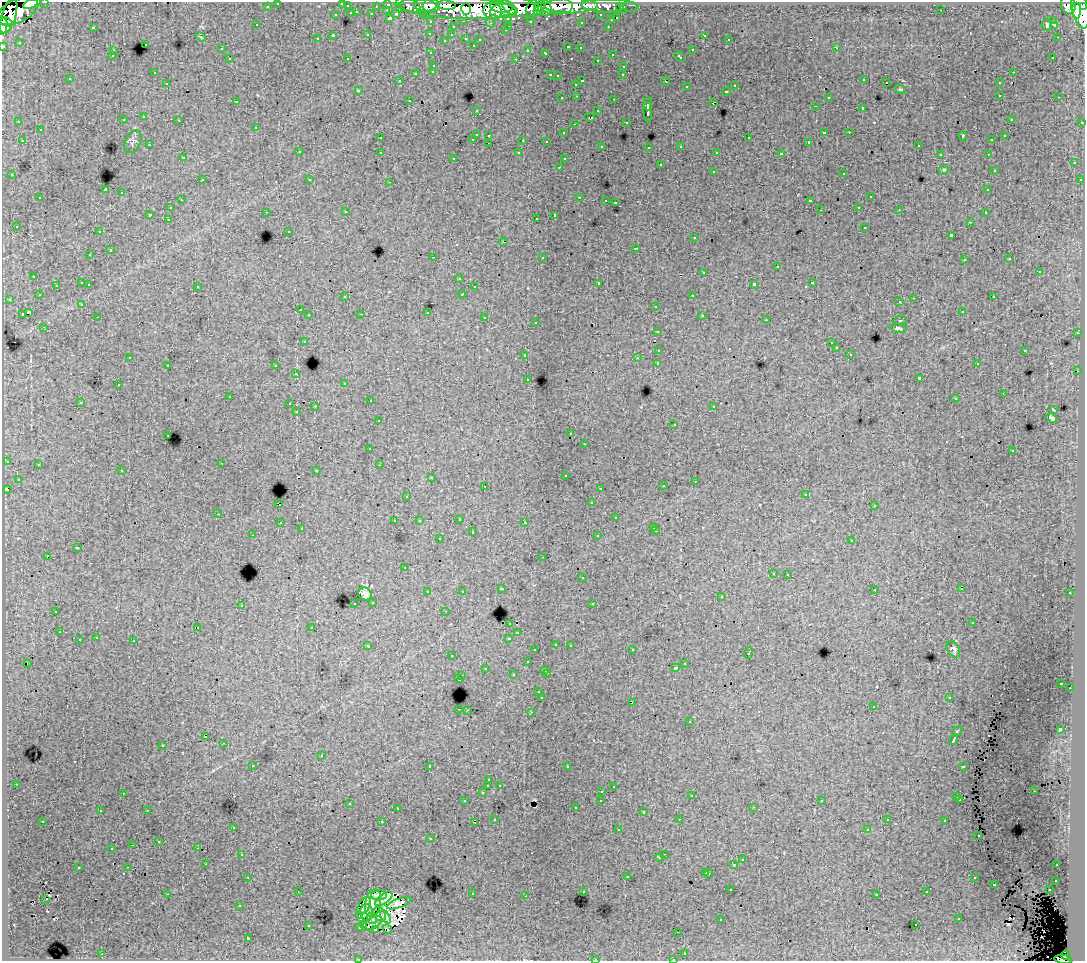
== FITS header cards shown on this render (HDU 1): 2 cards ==
NAXIS1  =                 1083
NAXIS2  =                  959

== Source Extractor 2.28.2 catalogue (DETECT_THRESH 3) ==
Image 1083 x 959 px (HDU 1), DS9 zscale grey, 1 PNG px = 1 image px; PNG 1087 x 963 px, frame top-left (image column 1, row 959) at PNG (2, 2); each listed source drawn as its Kron ellipse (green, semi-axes under 4 px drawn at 4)
Background 154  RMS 0.99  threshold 2.96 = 3 sigma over >= 5 px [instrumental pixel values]
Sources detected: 534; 9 with non-positive FLUX_AUTO (blend fragments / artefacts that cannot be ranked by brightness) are neither listed nor drawn; of the other 525, the 500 brightest by FLUX_AUTO listed and drawn (25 fainter detections omitted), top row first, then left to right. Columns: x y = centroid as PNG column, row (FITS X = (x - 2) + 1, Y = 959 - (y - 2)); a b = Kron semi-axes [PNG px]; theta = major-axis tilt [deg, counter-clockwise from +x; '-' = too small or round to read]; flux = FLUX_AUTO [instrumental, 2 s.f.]
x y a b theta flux
45 2 3 2 - 3600
32 3 9 4 20 42000
278 3 3 3 - 2400
342 3 3 3 - 670
388 4 3 3 - 4500
408 5 12 6 -17 18000
425 5 11 6 -7 78000
446 5 9 4 -4 96000
1068 5 9 7 -70 89000
267 6 3 3 - 1700
347 6 3 3 - 900
376 6 3 2 - 1100
431 6 8 6 5 110000
502 6 12 6 -2 270000
539 6 6 4 36 56000
557 6 16 8 -2 140000
571 6 27 7 1 130000
610 6 29 7 -2 53000
1084 6 4 3 - 62000
519 7 17 9 -12 270000
620 7 3 3 - 1200
623 7 3 3 - 2200
400 8 3 3 - 830
457 8 59 11 -3 750000
545 8 9 6 -70 100000
466 9 6 5 - 83000
532 9 9 6 79 180000
1080 9 19 8 -78 450000
387 10 3 2 - 310
941 10 3 2 - 120
17 11 22 11 25 300000
492 11 9 8 - 120000
504 11 14 7 2 240000
538 11 4 3 - 65000
1076 11 8 4 -88 160000
357 12 3 3 - 410
351 13 3 3 - 820
372 14 3 3 - 1100
396 14 4 3 - 770
423 14 3 2 - 1900
9 15 19 7 73 210000
336 15 3 3 - 520
601 15 3 3 - 1700
390 18 3 3 - 1400
508 18 3 3 - 1200
617 18 3 3 - 600
611 20 3 3 - 460
464 21 3 2 - 390
530 21 3 3 - 1400
1054 21 3 2 - 84
6 22 7 3 -24 110000
431 22 3 3 - 2000
581 22 3 3 - 130
491 23 4 4 - 150
257 25 3 3 - 190
1047 25 6 4 83 340
1055 25 4 2 - 120
3 26 8 4 82 70000
509 26 3 2 - 250
608 26 3 2 - 370
93 27 3 3 - 820
453 27 3 3 - 380
505 30 3 3 - 150
430 33 3 3 - 110
368 35 3 3 - 440
452 35 3 3 - 170
704 35 3 3 - 280
333 36 3 3 - 1400
201 37 6 3 -43 86
1057 37 2 2 - 300
466 38 3 3 - 330
317 39 3 3 - 160
729 39 3 2 - 100
445 40 3 2 - 56
480 40 3 3 - 130
19 42 3 3 - 91
145 44 3 3 - 390
473 45 3 2 - 64
3 46 3 3 - 4600
568 47 3 3 - 370
580 48 3 2 - 130
836 48 3 2 - 270
221 49 3 3 - 160
528 50 3 3 - 210
692 50 3 3 - 400
113 51 3 3 - 250
431 53 3 3 - 220
546 53 4 3 - 400
612 54 3 3 - 290
112 56 3 3 - 160
680 57 6 3 -44 280
1053 57 2 2 - 82
347 58 3 3 - 65
230 59 3 3 - 190
516 59 3 2 - 520
597 60 3 2 - 120
434 66 3 3 - 210
624 66 3 3 - 300
433 71 3 3 - 190
154 72 3 2 - 110
1013 72 3 2 - 270
416 73 3 3 - 550
550 75 3 2 - 420
623 75 3 2 - 140
557 76 3 3 - 120
70 79 3 3 - 180
864 80 3 2 - 130
399 81 4 3 - 110
582 81 3 2 - 430
666 81 4 3 - 530
886 82 2 2 - 240
167 83 3 2 - 130
999 83 3 3 - 270
576 84 3 3 - 260
735 86 3 3 - 380
686 87 3 3 - 270
900 89 6 3 -19 63
358 90 3 3 - 140
726 91 3 3 - 380
1000 95 3 2 - 320
577 96 3 2 - 280
828 97 3 3 - 240
1059 97 3 2 - 230
562 98 3 2 - 200
614 99 3 2 - 480
409 100 3 2 - 270
236 101 3 2 - 140
713 102 4 2 - 450
648 104 6 2 88 2400
815 106 3 2 - 150
863 109 3 3 - 1300
476 110 3 3 - 200
598 111 3 3 - 330
648 112 10 3 -85 2700
144 117 3 3 - 340
590 117 5 3 - 200
1011 119 3 2 - 130
123 120 3 3 - 280
179 120 3 2 - 230
19 122 3 3 - 160
626 122 3 2 - 96
1082 122 3 3 - 870
574 124 3 2 - 130
256 127 3 3 - 210
40 130 3 3 - 440
824 132 3 3 - 770
849 132 3 2 - 110
563 133 3 3 - 140
476 134 3 3 - 980
489 135 3 3 - 320
963 136 4 2 - 420
1005 136 3 3 - 180
380 138 3 3 - 190
749 138 3 3 - 440
473 139 3 2 - 320
523 140 3 3 - 780
992 140 3 3 - 110
22 141 3 2 - 220
546 141 3 3 - 180
133 142 12 7 64 210
809 142 3 3 - 130
489 143 3 2 - 190
149 145 3 2 - 170
602 146 3 3 - 160
681 146 3 3 - 230
918 146 3 2 - 220
649 147 3 3 - 190
299 152 3 3 - 260
380 152 3 3 - 310
717 152 3 3 - 120
519 153 3 3 - 180
781 154 4 3 - 2400
940 154 3 2 - 130
988 154 3 2 - 150
183 158 3 3 - 230
454 158 3 3 - 130
564 159 3 3 - 170
1074 163 3 3 - 260
660 165 3 3 - 580
559 167 3 2 - 230
944 170 5 4 - 91
994 170 3 3 - 130
713 171 3 3 - 360
844 173 3 3 - 450
12 175 3 3 - 280
202 180 3 2 - 270
310 180 3 2 - 130
1080 180 3 3 - 250
390 182 3 2 - 400
105 190 4 3 - 8300
988 190 3 3 - 200
122 193 3 3 - 500
579 197 3 2 - 380
870 197 3 3 - 440
40 198 3 3 - 390
181 200 3 2 - 200
606 200 3 2 - 150
810 201 3 3 - 1400
615 202 3 3 - 520
859 207 3 2 - 180
170 208 3 3 - 300
820 210 3 2 - 70
899 210 3 2 - 120
266 212 3 2 - 84
346 212 3 2 - 220
985 213 3 2 - 180
150 214 3 3 - 1300
555 215 4 3 - 1700
536 218 3 2 - 130
168 219 3 2 - 280
970 222 3 2 - 200
16 226 3 3 - 110
865 227 3 3 - 300
289 231 3 3 - 120
99 232 3 2 - 140
951 235 3 3 - 1300
695 238 3 3 - 290
503 242 4 2 - 150
636 248 3 3 - 590
110 250 3 3 - 530
90 255 3 2 - 190
433 257 3 2 - 750
542 257 3 3 - 490
1010 259 3 3 - 170
964 260 3 3 - 230
777 267 3 3 - 870
1039 271 3 3 - 560
704 272 3 3 - 460
34 276 3 3 - 280
459 278 3 2 - 120
82 283 3 3 - 720
599 283 3 3 - 1900
812 283 3 3 - 470
89 284 3 2 - 180
754 284 4 3 - 1600
56 285 3 2 - 270
197 286 3 3 - 270
474 287 3 3 - 260
462 294 4 3 - 500
39 295 3 3 - 180
693 295 3 2 - 250
345 297 3 3 - 160
993 297 3 2 - 270
914 298 3 2 - 540
9 299 3 3 - 160
900 302 3 2 - 160
82 304 4 3 - 140
656 306 3 3 - 430
300 310 3 2 - 210
962 311 3 3 - 180
28 312 4 3 - 1600
427 312 3 3 - 820
22 314 3 3 - 630
361 314 3 2 - 63
309 315 3 3 - 320
702 315 3 3 - 350
98 317 3 2 - 120
485 318 3 3 - 590
767 320 3 2 - 150
900 320 6 3 8 62
536 322 3 3 - 180
44 327 3 2 - 180
898 328 8 4 -10 150
657 331 3 3 - 280
1077 333 3 2 - 300
304 341 3 3 - 290
831 343 3 2 - 88
836 348 3 3 - 280
659 350 4 3 - 1200
1025 350 3 2 - 380
850 354 3 2 - 150
525 355 3 3 - 410
130 357 3 2 - 97
637 358 3 3 - 94
658 363 4 3 - 2400
977 364 3 3 - 170
168 365 3 3 - 290
276 366 3 3 - 390
1078 371 2 2 - 530
296 374 3 3 - 290
919 378 4 3 - 2500
528 379 3 3 - 220
345 383 4 3 - 120
118 385 3 2 - 140
1003 393 2 2 - 69
229 397 2 2 - 59
955 399 3 3 - 160
370 401 3 2 - 200
80 402 3 3 - 160
290 404 3 3 - 450
315 406 2 2 - 540
714 406 3 3 - 180
1053 409 4 2 - 61
296 412 3 2 - 67
1052 418 6 3 -42 160
378 421 3 3 - 250
674 424 3 2 - 100
571 434 3 2 - 120
168 435 3 2 - 190
585 444 3 2 - 120
370 449 3 2 - 190
1013 451 3 3 - 200
7 461 3 3 - 410
222 463 3 2 - 160
38 465 3 3 - 330
379 465 3 2 - 81
316 470 3 2 - 350
122 471 3 3 - 310
565 475 3 3 - 270
431 478 3 3 - 230
18 479 3 3 - 180
695 481 3 2 - 170
485 486 3 2 - 150
663 486 3 3 - 270
600 488 3 3 - 190
7 489 4 3 - 970
806 494 3 3 - 160
407 496 3 3 - 150
591 503 3 3 - 190
279 504 4 2 - 570
874 506 3 3 - 160
218 514 3 2 - 260
616 518 3 3 - 280
459 519 3 3 - 300
394 521 3 2 - 86
419 521 3 3 - 84
525 522 3 2 - 170
280 523 3 2 - 260
653 527 3 2 - 76
301 529 3 2 - 110
656 531 3 2 - 260
472 532 3 3 - 510
253 535 3 2 - 98
598 536 3 3 - 390
439 539 3 3 - 200
852 540 3 3 - 260
77 548 4 3 - 960
47 556 3 3 - 1200
543 557 3 2 - 230
404 568 3 3 - 240
773 573 3 3 - 150
788 574 3 2 - 250
582 578 3 3 - 290
501 589 3 3 - 190
874 589 3 3 - 230
961 589 3 2 - 230
462 591 3 3 - 270
428 592 3 3 - 260
1070 593 3 2 - 180
365 594 7 6 - 380
721 597 3 3 - 270
373 602 3 3 - 180
355 603 3 2 - 220
593 603 3 2 - 240
241 605 3 3 - 350
56 611 3 3 - 500
445 611 3 2 - 230
510 623 3 3 - 320
972 623 3 2 - 100
197 627 3 2 - 380
312 627 3 3 - 200
59 632 3 2 - 150
518 633 3 3 - 180
96 638 3 3 - 210
509 638 4 3 - 510
79 640 3 3 - 560
134 641 3 3 - 720
556 644 3 3 - 190
570 645 3 3 - 180
368 646 4 3 - 260
953 649 9 6 -61 220
535 650 3 3 - 190
632 650 3 2 - 270
748 653 6 3 69 790
452 656 3 2 - 200
527 662 3 3 - 330
28 663 2 2 - 81
685 663 3 2 - 220
485 668 3 3 - 260
676 668 3 3 - 280
545 670 3 3 - 300
547 673 3 2 - 390
513 675 3 3 - 330
462 676 3 3 - 240
459 679 3 3 - 910
1061 683 3 3 - 130
1070 688 2 2 - 100
539 692 3 3 - 290
949 697 3 3 - 150
542 698 3 3 - 1800
632 702 3 2 - 190
873 707 3 2 - 230
459 709 3 2 - 470
467 710 3 2 - 140
531 712 3 2 - 330
690 722 3 3 - 290
1060 729 4 3 - 2400
957 731 5 3 - 930
206 737 3 2 - 82
954 740 5 3 - 2900
224 743 3 2 - 340
163 745 3 3 - 340
321 756 3 3 - 490
253 765 3 2 - 220
430 766 3 3 - 3800
963 766 4 3 - 760
567 767 3 2 - 200
489 780 3 3 - 230
16 784 3 2 - 300
499 785 3 2 - 100
488 786 3 3 - 1200
613 786 3 3 - 210
602 791 3 2 - 230
1034 791 3 2 - 160
123 793 2 2 - 72
482 793 3 3 - 400
692 796 3 2 - 130
957 797 3 3 - 250
960 799 3 2 - 220
601 800 3 3 - 250
465 801 3 3 - 190
822 801 3 2 - 76
349 803 3 2 - 320
753 807 3 2 - 220
575 808 3 3 - 220
397 809 3 3 - 160
147 810 3 2 - 400
100 811 3 2 - 100
644 812 3 3 - 660
495 819 3 2 - 100
679 819 3 2 - 75
887 820 3 3 - 170
43 821 3 3 - 220
945 821 3 3 - 330
382 822 3 3 - 760
475 822 3 2 - 74
233 827 3 3 - 300
867 829 3 3 - 190
618 830 3 2 - 230
978 836 3 2 - 100
431 839 3 3 - 180
159 841 3 3 - 290
133 845 3 2 - 87
112 848 3 2 - 110
198 848 3 2 - 63
242 854 3 3 - 170
664 854 2 2 - 170
660 858 3 3 - 270
742 860 3 3 - 300
206 864 2 2 - 220
734 864 3 3 - 790
1057 865 3 2 - 130
128 867 3 2 - 250
78 868 3 3 - 550
706 872 3 3 - 480
709 873 3 3 - 320
627 876 3 3 - 460
248 877 3 2 - 120
974 878 3 2 - 190
1056 880 3 3 - 180
994 884 3 3 - 800
731 890 3 2 - 240
1049 890 3 2 - 210
298 891 2 2 - 74
583 891 3 3 - 280
927 892 3 2 - 160
167 894 3 2 - 980
472 894 3 3 - 530
877 894 3 3 - 120
379 895 8 5 3 200
526 896 3 2 - 88
46 899 3 2 - 66
384 899 10 4 35 130
373 903 14 8 79 400
399 903 13 4 20 410
364 905 9 5 61 60
240 906 3 3 - 150
367 912 8 6 -89 420
380 914 8 5 -59 110
359 915 3 2 - 82
385 917 7 4 -54 320
372 918 6 4 -53 300
959 918 3 3 - 320
721 919 3 2 - 110
372 923 11 5 31 270
308 925 3 3 - 350
364 925 4 2 - 260
916 925 3 2 - 270
360 927 3 3 - 270
376 929 2 2 - 100
387 929 5 2 - 110
678 932 2 2 - 74
248 938 3 3 - 1800
685 953 3 2 - 210
102 954 3 2 - 340
1066 955 4 4 - 54000
358 959 3 2 - 99
595 959 3 3 - 410
673 959 3 2 - 160
1063 959 9 4 -7 81000
At the frame edge (FLAGS 8, measured only in part): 11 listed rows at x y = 45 2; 32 3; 278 3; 342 3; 1084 6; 3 26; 3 46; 358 959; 595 959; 673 959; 1063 959
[25 fainter detections neither listed nor drawn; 9 non-positive-flux detections neither listed nor drawn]